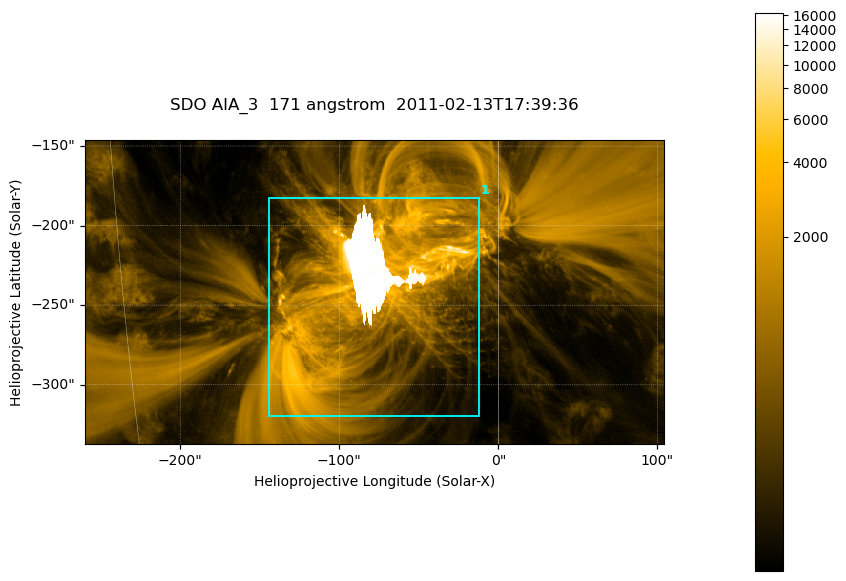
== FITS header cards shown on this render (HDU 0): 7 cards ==
TELESCOP= 'SDO     '           /
INSTRUME= 'AIA_3   '           /
WAVELNTH=                  171 /
WAVEUNIT= 'angstrom'           /
DATE-OBS= '2011-02-13T17:39:36.34' /
CTYPE1  = 'HPLN-TAN'           /
CTYPE2  = 'HPLT-TAN'           /

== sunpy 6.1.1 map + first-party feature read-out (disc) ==
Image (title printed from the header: SDO AIA_3  171 angstrom  2011-02-13T17:39:36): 607 x 318 px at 0.599 arcsec/px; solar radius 972 arcsec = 1622 px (partial field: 2.3% of the solar disc is inside the frame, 100% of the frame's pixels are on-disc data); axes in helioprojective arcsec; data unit not stated in the header (colour bar unlabelled)
Pointing: header CRPIX1/2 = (2056.06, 2043.72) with CRVAL1/2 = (0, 0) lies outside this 607 x 318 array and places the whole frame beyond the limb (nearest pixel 1.39 R_sun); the SolarSoft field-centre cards XCEN/YCEN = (-77.71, -241.7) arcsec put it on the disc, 1317 arcsec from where CRPIX/CRVAL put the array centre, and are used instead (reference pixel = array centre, CRVAL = XCEN/YCEN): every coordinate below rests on XCEN/YCEN
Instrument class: DISC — disc imager (sunpy class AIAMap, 171 A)
Bright regions (active regions / flare kernels): reference = the on-disc median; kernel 5 px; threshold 5 sigma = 1722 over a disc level ~340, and >= 1.15x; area >= 193 px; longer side >= 4 px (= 2.4 arcsec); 1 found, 1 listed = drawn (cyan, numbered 1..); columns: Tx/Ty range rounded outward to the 2 arcsec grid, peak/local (2 s.f.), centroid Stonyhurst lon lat
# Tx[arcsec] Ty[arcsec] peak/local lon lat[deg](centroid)
1 -144..-12 -320..-182 48 -5 -21